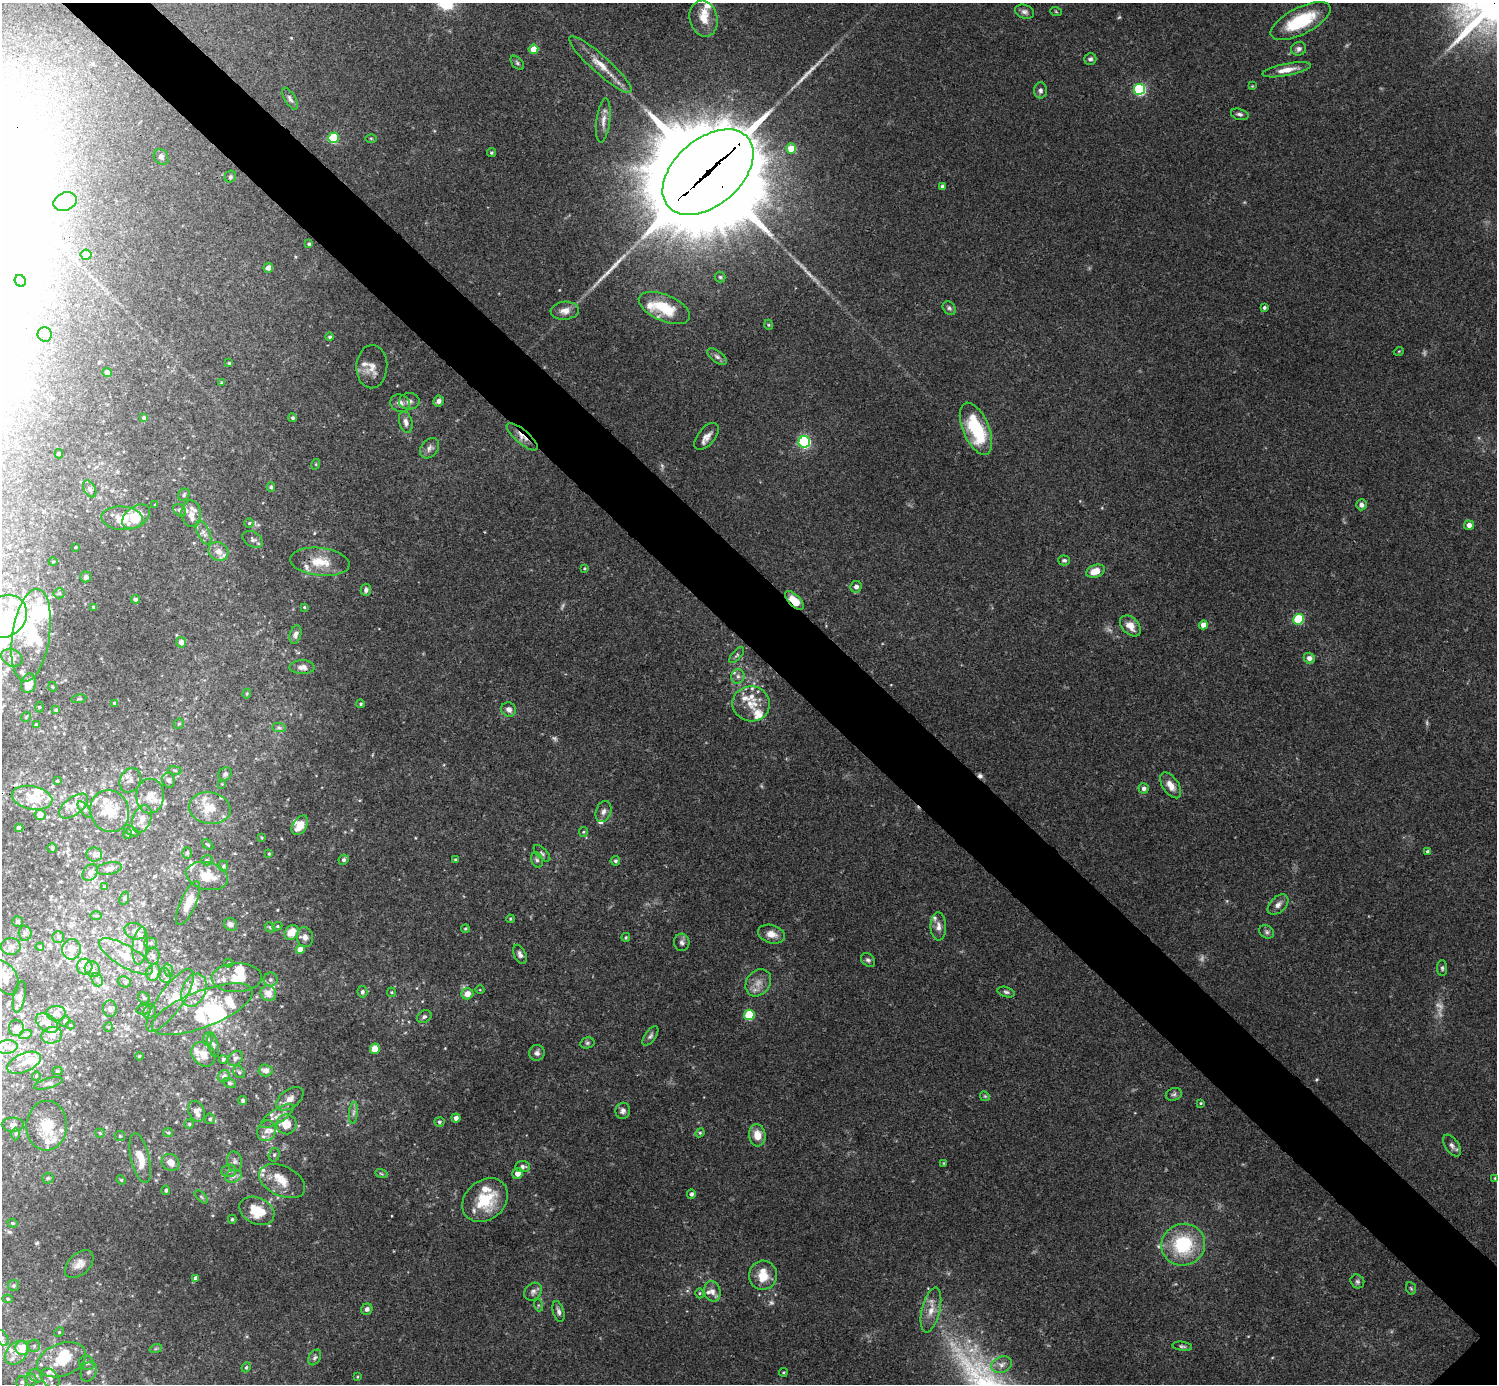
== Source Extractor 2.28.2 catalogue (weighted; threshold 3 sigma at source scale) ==
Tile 11 of 4 x 4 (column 3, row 3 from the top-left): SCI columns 2993-4487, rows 1541-2922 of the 5987 x 5987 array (HDU 1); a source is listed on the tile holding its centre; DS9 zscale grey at full resolution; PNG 1499 x 1386 px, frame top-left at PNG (2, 3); each listed source drawn as its Kron ellipse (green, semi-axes under 4 px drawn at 4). Shown black and unused: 6% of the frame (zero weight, under 3 of 4 exposures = <1% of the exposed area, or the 3 px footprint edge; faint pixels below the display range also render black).
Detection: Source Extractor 2.28.2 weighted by HDU 2 'WHT'; one run over the whole footprint, this tile lists its part. Background 0.0754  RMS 0.0055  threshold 0.0246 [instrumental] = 3 sigma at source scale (4.5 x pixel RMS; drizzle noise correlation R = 1.50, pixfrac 1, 0.05/0.05 arcsec/px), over >= 5 px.
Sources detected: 419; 11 too faint to see at this stretch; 7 inside a brighter object's white glare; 1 cosmic-ray / hot-pixel residue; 3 long thin detections or spike segments (spike, bleed or trail) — neither listed nor drawn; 82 inside a brighter listed object's ellipse — not listed separately; the other 315 listed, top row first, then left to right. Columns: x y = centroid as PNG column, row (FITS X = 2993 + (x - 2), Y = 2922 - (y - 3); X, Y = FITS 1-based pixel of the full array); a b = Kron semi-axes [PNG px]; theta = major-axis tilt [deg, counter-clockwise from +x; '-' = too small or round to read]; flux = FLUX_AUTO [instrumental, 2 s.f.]
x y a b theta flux
1025 12 10 6 -18 1.9
1056 12 6 3 -20 0.56
704 19 18 13 -75 8.6
1301 21 33 13 27 31
533 49 5 4 - 9
1299 49 7 7 - 2
1090 59 6 5 - 1.4
517 63 8 5 -46 1.1
600 65 41 9 -42 11
1287 70 25 6 11 6.1
1252 86 3 3 - 0.43
1139 89 5 5 - 74
1040 90 8 6 88 1.9
290 99 12 5 -59 1.7
1240 114 9 5 -16 1.5
603 120 22 6 83 4.6
333 138 5 5 - 34
371 138 6 4 -1 0.59
791 148 5 5 - 9.2
491 153 4 4 - 0.8
161 157 8 6 -50 1.4
708 172 53 33 41 15000
230 177 6 5 - 1.1
942 186 4 4 - 1.6
65 202 12 9 20 10
309 244 3 3 - 1.1
86 255 5 5 - 4.7
268 268 5 4 - 2.3
720 277 5 5 - 0.84
20 281 6 5 - 1.4
1264 307 4 4 - 1.1
664 308 27 13 -23 22
949 308 7 6 - 1.4
565 311 14 9 4 4.4
769 325 5 3 - 0.53
45 334 7 7 - 1.6
330 337 4 4 - 1.1
1399 351 5 3 - 0.47
717 357 11 6 -37 1.9
229 363 4 4 - 0.59
372 367 21 15 88 6.2
107 372 5 4 - 4.1
221 383 4 3 - 0.62
409 401 10 8 3 2.5
438 401 5 5 - 2.1
400 403 10 8 -24 3
144 418 4 3 - 1.1
293 418 4 4 - 1.1
406 422 11 6 -76 2.9
976 429 28 13 -67 37
706 436 16 8 50 4.2
522 437 19 7 -41 5.2
804 442 6 5 - 80
430 448 11 8 50 2.4
59 454 5 3 - 0.69
316 464 5 3 - 0.53
271 487 5 4 - 0.9
90 489 9 5 -61 1.5
184 495 6 5 - 1.1
155 505 3 3 - 0.57
1361 505 5 5 - 2.3
180 510 7 5 -43 1.2
191 514 13 9 -86 3.4
136 517 15 10 35 16
122 518 21 12 -4 9.7
249 523 5 5 - 0.81
1469 525 5 4 - 2.8
203 533 13 6 -65 2.9
253 539 11 7 -31 1.8
75 547 3 2 - 0.58
218 551 10 9 - 4.8
1064 560 6 5 - 1.1
53 562 4 3 - 0.44
320 562 30 14 -6 13
584 568 4 3 - 0.54
1095 571 10 6 19 7.9
86 577 5 5 - 2.2
856 587 6 5 - 2.2
366 590 6 5 - 1.8
59 593 5 5 - 0.92
135 599 4 4 - 1.5
794 601 12 6 -44 8.4
94 607 4 3 - 1.5
304 607 3 3 - 0.52
5 616 23 20 44 23
1298 619 5 5 - 34
1203 625 4 4 - 5.4
1130 626 12 8 -44 5.8
295 634 9 5 73 1.8
31 635 46 18 81 31
181 642 5 5 - 3.2
737 655 10 4 49 1.2
12 658 11 8 -27 2.5
1309 658 5 5 - 2.6
302 667 12 7 0 2.9
738 676 7 6 - 1.8
29 683 10 7 78 5.4
53 687 5 3 - 0.44
247 694 5 4 - 0.59
79 699 7 2 11 0.51
115 703 3 3 - 1
361 704 4 4 - 0.76
751 704 19 17 -10 9.8
39 707 5 3 - 0.6
509 709 8 7 - 2.8
56 710 4 4 - 0.88
26 717 5 3 - 0.49
36 724 4 3 - 0.57
179 724 5 4 - 0.9
279 728 7 4 -1 1.2
175 770 7 3 -10 0.74
225 774 7 6 - 1.2
130 780 13 10 62 3.6
169 780 7 6 - 1.9
57 781 3 3 - 0.61
222 784 4 4 - 0.44
1171 785 14 8 -55 5.8
1144 788 5 5 - 1.7
150 796 17 14 89 7.7
32 798 20 11 -11 14
74 806 17 8 37 5.4
210 808 21 16 -9 12
85 809 10 4 -52 1.8
110 811 21 19 -67 18
603 811 11 7 71 2.4
40 815 5 5 - 4.8
142 819 14 9 70 5.2
300 825 11 6 58 7.4
19 828 4 4 - 2.8
132 831 8 4 -27 1.1
583 832 5 4 - 0.68
128 834 5 4 - 0.66
261 837 4 2 - 0.48
208 844 6 4 -37 0.62
52 848 5 4 - 0.68
1427 851 3 3 - 0.8
187 853 6 5 - 0.8
542 853 10 5 -45 1.3
269 854 3 3 - 0.6
94 855 8 7 - 2.2
207 860 5 5 - 1
344 860 5 5 - 1.2
455 860 4 4 - 0.82
537 860 8 5 -69 1.3
615 861 5 4 - 1.1
223 866 5 5 - 0.75
109 868 13 6 10 2.3
90 872 9 6 55 2.2
207 876 21 13 -13 14
105 887 3 3 - 0.71
124 898 7 4 69 0.99
188 903 24 8 66 7.4
1278 905 12 7 44 2.9
96 916 5 3 - 0.58
510 919 4 3 - 0.51
17 921 5 5 - 0.93
230 924 7 6 - 2.5
277 926 5 4 - 0.71
938 926 14 8 -89 3.6
270 927 5 4 - 0.8
465 928 4 4 - 0.69
135 931 11 8 -17 2.5
292 932 8 6 51 9.1
1267 932 8 6 -33 1.4
25 933 7 6 - 1.4
771 934 14 9 -16 5.1
58 937 6 6 - 1.1
305 937 10 8 -79 3.2
626 937 4 3 - 0.62
682 942 8 7 - 2
151 943 6 5 - 0.91
11 946 10 8 3 3
140 946 19 7 84 4.7
40 947 4 4 - 0.55
72 949 10 9 - 5.2
300 949 4 4 - 7.8
520 954 10 6 -65 2
126 956 30 10 -31 11
153 956 8 6 87 1.8
868 960 8 6 -42 1.4
228 963 4 4 - 0.57
85 967 8 8 - 2.5
1442 968 8 5 -89 1.1
92 969 8 7 - 2.2
168 970 7 4 -71 1.1
154 972 9 7 70 6.1
165 975 7 6 - 1.9
5 978 18 12 -60 7.3
237 978 25 14 2 12
97 980 7 5 -67 1.3
270 980 7 7 - 1.6
124 982 7 5 -21 0.98
758 983 14 11 53 5.8
194 990 17 11 69 9.7
480 990 4 3 - 0.44
362 992 6 5 - 1.5
391 992 5 4 - 0.67
1006 992 9 5 -15 1.4
268 993 8 7 - 5.3
467 994 6 5 - 5.2
19 997 16 6 79 2.1
144 998 6 5 - 1
170 1000 37 12 55 14
110 1009 8 7 - 1.7
202 1009 54 18 21 36
143 1010 7 5 5 1.1
150 1011 7 6 - 1.5
56 1013 10 7 -1 2.5
749 1015 5 5 - 30
424 1017 8 5 28 1.6
65 1021 6 4 54 0.84
47 1023 12 8 -37 5
70 1025 4 3 - 0.42
108 1027 4 4 - 0.55
16 1028 8 7 - 3.9
25 1035 7 4 19 1.1
52 1035 10 8 12 4
650 1036 11 5 55 1.6
208 1039 7 5 84 1
587 1043 7 5 14 1.1
213 1045 12 5 -78 1.8
7 1047 11 6 7 3.3
375 1049 5 5 - 16
537 1053 8 7 - 2.1
203 1054 13 10 -47 6.5
139 1056 4 3 - 0.53
235 1058 8 6 44 1.8
223 1059 4 4 - 0.87
24 1063 18 9 24 6.2
266 1070 7 6 - 2.8
57 1071 5 4 - 0.65
239 1072 6 5 - 1.1
36 1076 5 3 - 0.41
224 1076 6 6 - 2.6
48 1083 15 5 16 1.7
229 1083 7 4 -26 0.92
1174 1094 8 6 22 1.5
985 1096 5 4 - 0.69
290 1099 15 9 37 4.3
243 1100 5 4 - 1
1201 1103 4 3 - 0.61
196 1111 11 7 -68 4
623 1111 8 7 - 2
353 1113 11 4 85 1.6
277 1116 19 7 32 4.6
456 1118 4 4 - 2.3
210 1119 5 5 - 1.1
439 1122 5 5 - 1.1
189 1124 4 4 - 0.76
287 1124 10 10 - 10
13 1125 11 7 0 2.5
47 1126 25 20 87 16
266 1131 10 9 - 3.4
100 1133 4 4 - 0.65
168 1133 5 4 - 0.74
700 1133 5 4 - 0.78
16 1134 6 4 90 0.86
757 1135 11 8 -84 7.4
120 1136 5 5 - 0.76
1452 1145 12 6 -55 2.3
274 1155 7 5 74 1.1
140 1158 25 9 -77 9
235 1161 10 7 -79 2.4
170 1162 9 8 - 4.7
944 1163 4 4 - 0.5
522 1167 7 5 3 1.8
229 1171 7 6 - 2
381 1173 6 3 -20 0.79
518 1173 5 5 - 3.7
233 1176 8 6 20 2.4
48 1178 5 5 - 0.94
1495 1178 4 4 - 0.58
121 1180 5 4 - 0.59
282 1181 24 15 -25 11
166 1190 5 4 - 1.2
691 1194 4 4 - 1.6
201 1197 8 3 -45 0.83
485 1200 25 19 40 23
257 1211 18 13 -26 18
232 1219 4 3 - 0.74
13 1223 5 4 - 0.66
1183 1245 22 21 - 34
79 1264 17 10 44 4.9
763 1275 14 14 - 11
195 1278 4 3 - 1.6
1357 1281 7 6 - 1.3
13 1285 5 5 - 0.95
1411 1288 6 4 -67 0.79
712 1291 10 8 -75 3.5
533 1292 10 8 45 2.3
699 1293 5 3 - 0.61
8 1299 5 4 - 0.73
538 1305 6 4 -72 0.76
367 1309 6 5 - 1.8
931 1310 23 9 77 7.1
558 1311 11 5 -74 2
59 1332 5 4 - 0.69
2 1338 8 5 -61 1.4
34 1346 6 6 - 1.3
1182 1346 10 4 -8 1.2
22 1348 7 7 - 11
156 1348 6 4 20 0.88
16 1353 13 9 46 7
315 1357 8 5 59 1.6
62 1360 25 16 21 21
87 1363 8 6 -46 1.8
1002 1365 11 8 23 3
246 1367 5 4 - 0.78
89 1372 10 7 66 2.6
783 1372 4 3 - 0.61
36 1376 7 6 - 1.6
357 1377 4 3 - 0.58
50 1378 11 8 -50 3.2
31 1380 7 5 -68 1.2
22 1382 6 5 - 1.2
Overlapping masked pixels (flux is a lower limit): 3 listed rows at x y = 708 172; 522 437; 794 601
Isophote crosses this tile's border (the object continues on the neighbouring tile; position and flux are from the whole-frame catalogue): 3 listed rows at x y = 5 616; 5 978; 2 1338
Unlisted compact peaks at least as high as the median listed source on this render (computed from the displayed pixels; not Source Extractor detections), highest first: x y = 1317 1079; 37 1243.